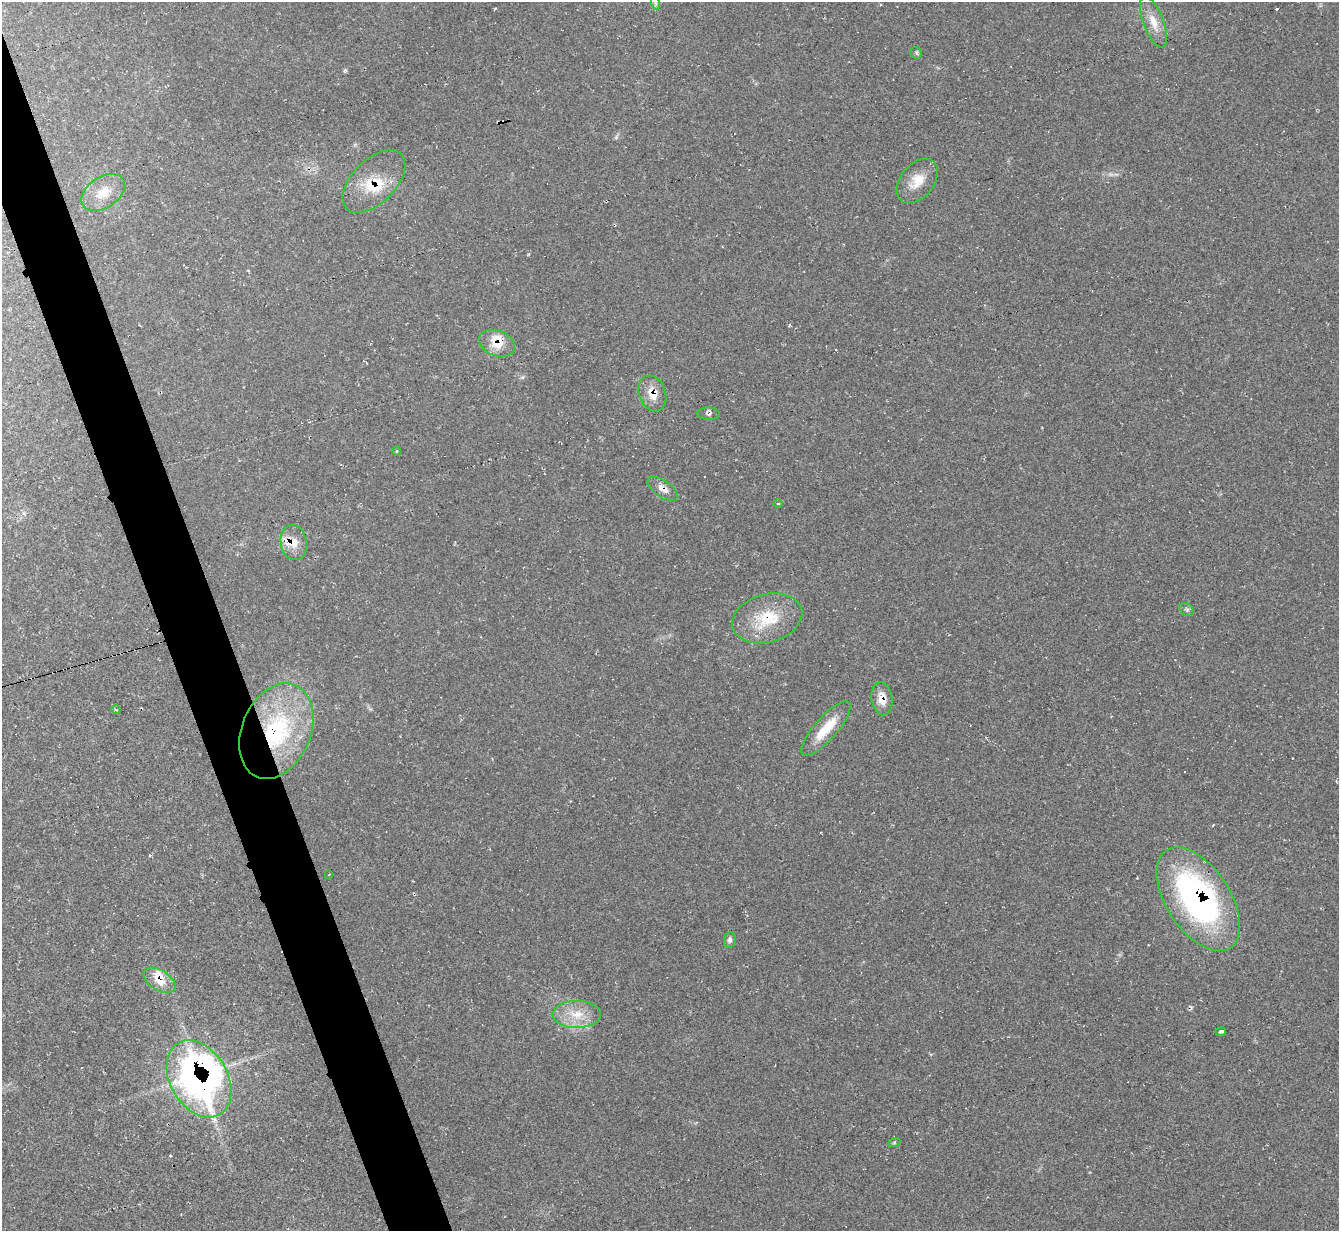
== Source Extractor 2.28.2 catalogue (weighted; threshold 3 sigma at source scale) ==
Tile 11 of 4 x 4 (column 3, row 3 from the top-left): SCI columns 2684-4020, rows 1509-2737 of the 5358 x 5342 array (HDU 1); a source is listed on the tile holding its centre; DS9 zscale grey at full resolution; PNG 1341 x 1233 px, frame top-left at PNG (2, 2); each listed source drawn as its Kron ellipse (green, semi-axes under 4 px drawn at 4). Shown black and unused: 4% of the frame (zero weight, under 2 of 3 exposures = <1% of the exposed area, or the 3 px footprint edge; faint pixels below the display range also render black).
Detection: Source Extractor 2.28.2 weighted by HDU 2 'WHT'; one run over the whole footprint, this tile lists its part. Background 0.0474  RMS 0.0067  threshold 0.0302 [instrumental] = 3 sigma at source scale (4.5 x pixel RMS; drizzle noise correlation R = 1.50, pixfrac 1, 0.05/0.05 arcsec/px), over >= 5 px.
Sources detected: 35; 1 too faint to see at this stretch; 2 cosmic-ray / hot-pixel residue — neither listed nor drawn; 5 inside a brighter listed object's ellipse — not listed separately; the other 27 listed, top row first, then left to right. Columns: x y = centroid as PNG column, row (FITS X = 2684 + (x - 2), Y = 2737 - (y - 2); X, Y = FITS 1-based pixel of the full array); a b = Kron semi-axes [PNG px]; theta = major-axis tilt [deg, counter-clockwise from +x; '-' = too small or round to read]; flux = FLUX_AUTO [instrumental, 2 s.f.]
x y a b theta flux
655 3 7 4 -71 1.2
1153 22 27 10 -69 10
916 53 6 5 - 1.2
374 181 38 22 45 26
917 181 25 16 51 13
103 193 24 15 34 14
497 343 19 12 -21 12
652 393 18 13 -71 11
709 414 11 6 -2 1.9
397 451 4 4 - 0.71
663 489 17 8 -35 5.4
778 503 5 3 - 0.61
294 542 18 13 -81 10
1187 609 8 5 -33 1.6
767 618 36 24 15 30
882 699 17 10 -81 8.5
116 710 5 3 - 0.7
826 728 35 11 49 18
276 731 50 34 67 91
329 875 3 2 - 0.87
1198 899 58 32 -57 180
730 940 8 6 81 1.9
159 980 18 10 -32 9
577 1014 24 13 0 15
1221 1032 5 3 - 7.3
199 1079 41 28 -60 290
894 1143 6 4 19 0.95
Overlapping masked pixels (flux is a lower limit): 10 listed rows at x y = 374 181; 497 343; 652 393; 663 489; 294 542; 882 699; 276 731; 1198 899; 159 980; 199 1079